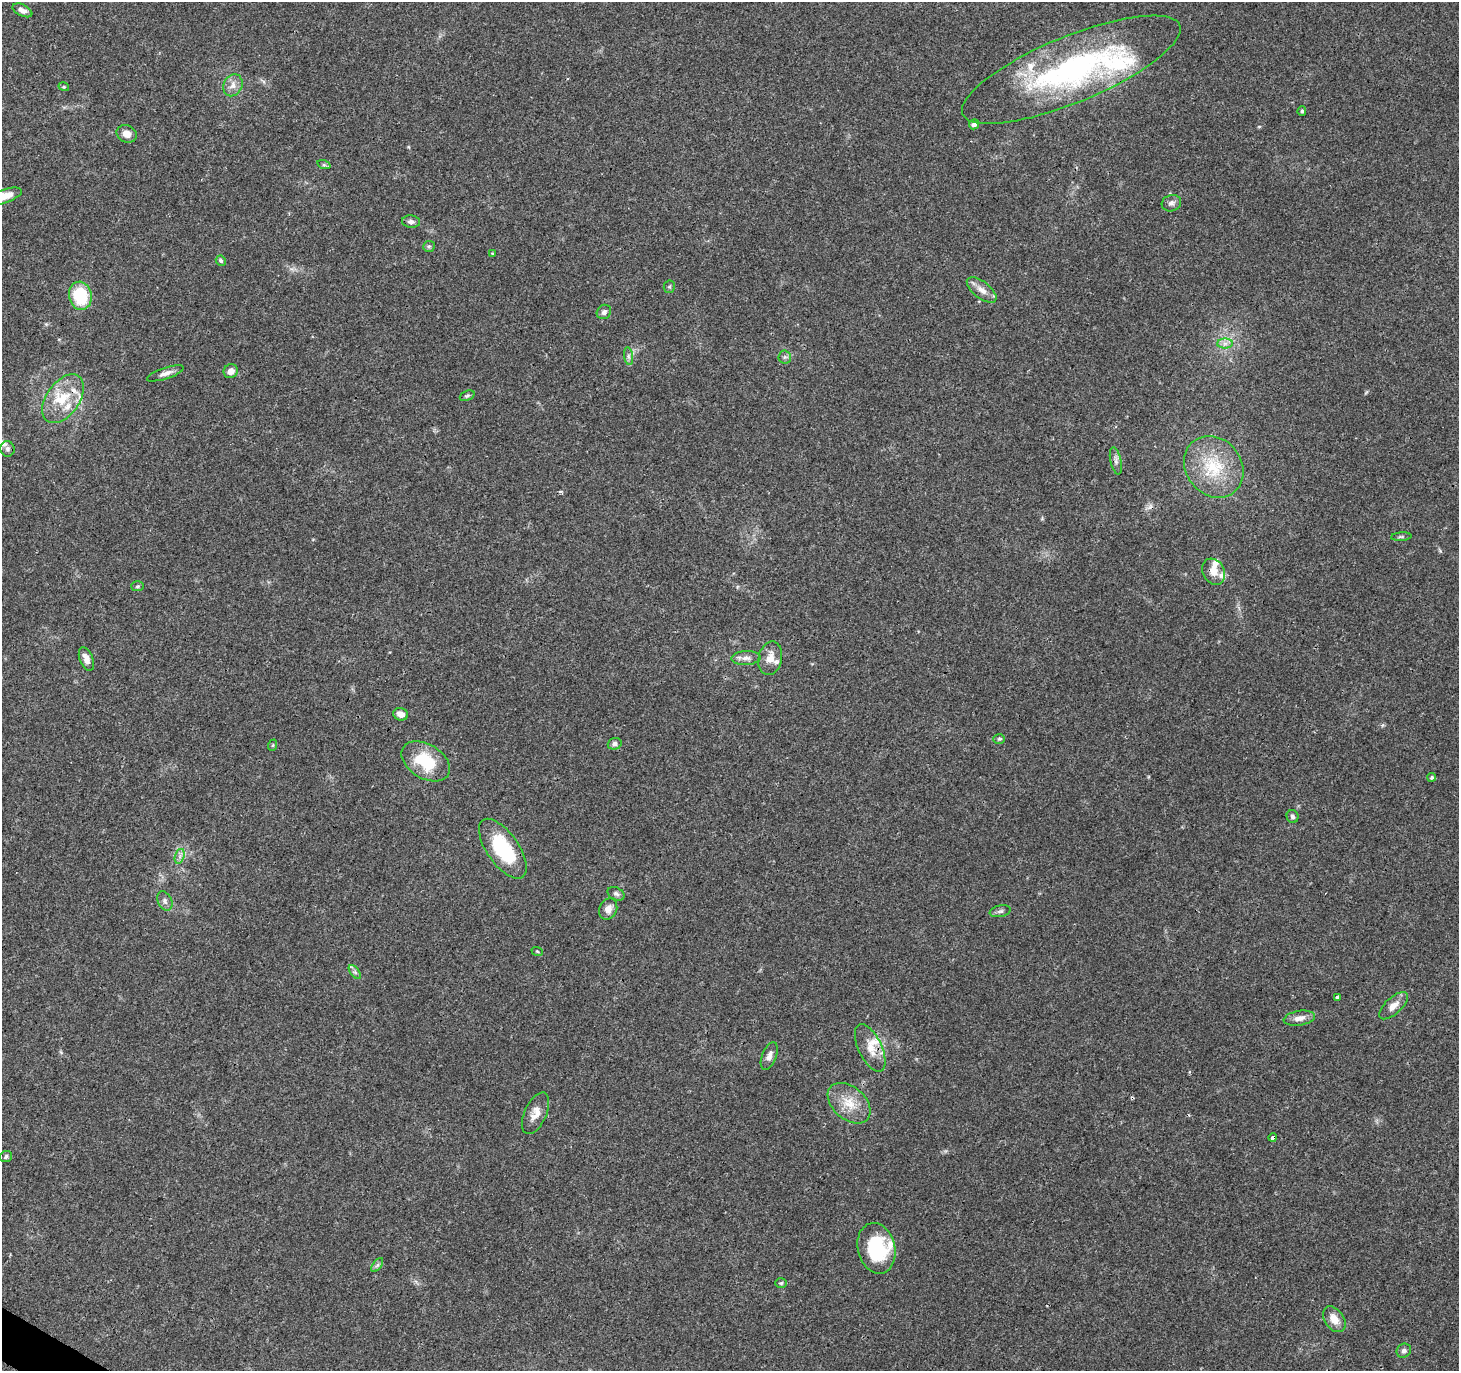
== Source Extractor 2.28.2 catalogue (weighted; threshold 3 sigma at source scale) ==
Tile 7 of 4 x 4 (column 3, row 2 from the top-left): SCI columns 2955-4411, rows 2982-4350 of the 5957 x 6001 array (HDU 1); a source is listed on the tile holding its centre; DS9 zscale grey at full resolution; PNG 1461 x 1373 px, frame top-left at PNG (2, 2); each listed source drawn as its Kron ellipse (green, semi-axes under 4 px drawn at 4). Shown black and unused: <1% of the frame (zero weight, under 3 of 4 exposures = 3% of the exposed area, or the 3 px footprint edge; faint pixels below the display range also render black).
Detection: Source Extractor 2.28.2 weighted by HDU 2 'WHT'; one run over the whole footprint, this tile lists its part. Background 0.0398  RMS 0.0029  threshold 0.0131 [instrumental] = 3 sigma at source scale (4.5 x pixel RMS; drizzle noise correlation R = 1.50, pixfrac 1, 0.0396/0.0396 arcsec/px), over >= 5 px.
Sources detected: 74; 2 cosmic-ray / hot-pixel residue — neither listed nor drawn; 9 inside a brighter listed object's ellipse — not listed separately; the other 63 listed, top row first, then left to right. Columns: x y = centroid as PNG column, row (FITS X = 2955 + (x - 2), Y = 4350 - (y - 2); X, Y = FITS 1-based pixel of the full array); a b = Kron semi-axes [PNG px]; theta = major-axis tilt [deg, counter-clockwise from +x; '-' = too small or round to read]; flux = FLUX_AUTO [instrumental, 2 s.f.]
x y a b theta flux
22 10 10 5 -26 1.4
1071 70 117 33 22 74
233 85 11 9 64 2.1
64 87 5 3 - 0.34
1302 111 5 4 - 0.48
974 124 5 5 - 1.1
127 134 10 8 -26 2.5
324 165 7 4 -18 0.46
4 196 19 7 18 5
1171 203 10 8 18 1.2
411 222 9 6 -5 1.1
429 246 6 5 - 0.51
493 254 4 3 - 0.32
221 261 5 4 - 0.55
669 287 6 5 - 0.48
982 290 17 8 -38 2.5
80 296 14 11 -77 13
604 312 8 6 44 1.1
1225 344 8 5 1 1.1
629 356 9 4 -81 0.8
785 357 6 6 - 0.7
231 371 7 6 - 2
165 373 19 5 18 1.7
467 396 8 5 22 0.57
63 399 27 16 55 9.1
8 449 8 7 - 0.81
1116 461 14 5 -78 1.1
1214 467 33 27 -52 15
1401 537 10 4 5 0.51
1214 572 14 10 -60 2.9
138 586 6 5 - 0.46
746 658 14 7 3 1.7
770 658 17 11 76 3.7
86 659 12 6 -68 2.1
401 714 7 6 - 2
999 739 6 4 -1 0.44
615 744 7 5 18 1
273 745 6 3 71 0.32
426 761 26 17 -31 13
1432 777 4 4 - 0.49
1292 816 6 6 - 0.75
503 849 35 16 -55 20
180 856 7 4 72 0.92
616 894 9 6 -27 0.78
165 901 10 7 -64 1
608 909 11 8 65 2.2
1000 911 11 6 12 0.81
537 951 6 3 -19 0.3
355 972 8 4 -53 0.62
1337 997 3 3 - 1.3
1393 1006 18 8 42 2.7
1299 1018 16 7 9 2.3
870 1048 26 11 -65 4.4
769 1056 15 7 68 1.7
849 1103 25 16 -41 6.4
536 1113 22 11 66 3.1
1273 1138 4 3 - 2.4
6 1157 6 5 - 0.61
876 1248 26 18 -76 18
377 1265 8 4 52 0.63
781 1283 6 5 - 0.45
1334 1319 14 9 -55 3.4
1404 1351 7 6 - 0.95
Overlapping masked pixels (flux is a lower limit): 2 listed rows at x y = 1071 70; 1273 1138
Isophote crosses this tile's border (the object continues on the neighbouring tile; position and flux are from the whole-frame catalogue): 1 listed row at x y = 4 196